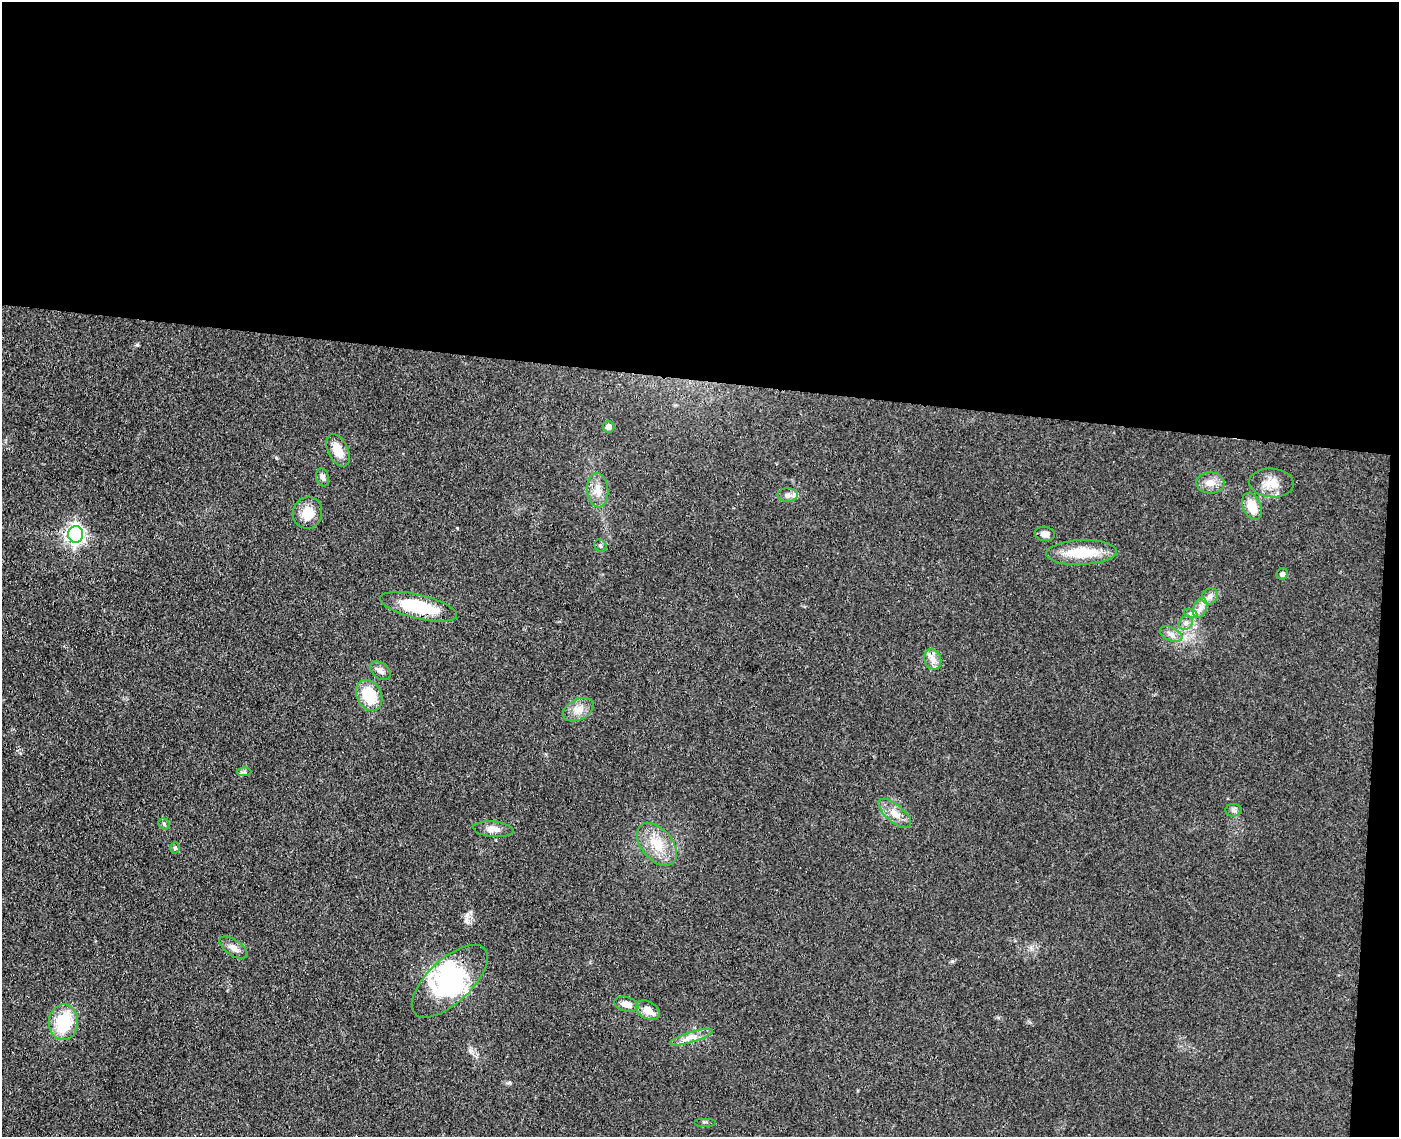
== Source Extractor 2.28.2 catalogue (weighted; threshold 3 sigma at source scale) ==
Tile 3 of 3 x 4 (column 3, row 1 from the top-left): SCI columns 3069-4465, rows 3412-4546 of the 4629 x 4554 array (HDU 1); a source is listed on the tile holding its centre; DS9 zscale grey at full resolution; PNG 1401 x 1139 px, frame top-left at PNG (2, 2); each listed source drawn as its Kron ellipse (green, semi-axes under 4 px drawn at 4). Shown black and unused: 35% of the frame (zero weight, under 3 of 4 exposures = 5% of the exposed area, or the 3 px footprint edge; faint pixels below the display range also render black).
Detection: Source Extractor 2.28.2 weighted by HDU 2 'WHT'; one run over the whole footprint, this tile lists its part. Background 0.0894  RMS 0.0064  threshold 0.029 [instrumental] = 3 sigma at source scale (4.5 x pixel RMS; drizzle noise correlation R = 1.50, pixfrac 1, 0.05/0.05 arcsec/px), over >= 5 px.
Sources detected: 40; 2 inside a brighter object's white glare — neither listed nor drawn; the other 38 listed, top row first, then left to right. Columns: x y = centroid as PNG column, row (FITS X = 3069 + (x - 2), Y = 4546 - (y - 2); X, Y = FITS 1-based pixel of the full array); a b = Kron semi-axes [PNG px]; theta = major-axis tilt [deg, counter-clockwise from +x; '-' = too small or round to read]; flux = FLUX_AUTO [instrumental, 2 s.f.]
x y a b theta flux
608 427 6 6 - 3.4
338 450 17 10 -64 9.6
323 477 9 6 -74 2.4
1210 483 14 10 -3 6
1272 483 22 14 -5 10
598 490 17 10 -84 7.3
788 495 10 6 0 3
1252 506 14 9 -66 12
308 513 16 14 74 11
76 534 8 7 - 250
1045 534 10 7 -7 3.6
600 546 7 5 -44 1.3
1082 552 35 12 2 23
1282 574 6 5 - 1.9
1210 596 8 7 - 3
418 607 39 12 -13 35
1200 608 10 6 71 3.8
1191 614 7 4 -19 1.4
1186 623 7 6 - 2.1
1171 634 12 6 -24 3.3
933 659 10 8 -68 4.4
380 671 11 8 -37 3
369 695 16 12 -62 24
578 710 16 10 26 6.3
244 772 7 4 2 1.3
1233 810 8 6 -1 1.8
895 813 20 8 -40 6.9
164 824 6 5 - 1.1
493 829 20 7 -4 5.1
657 844 25 15 -50 16
175 848 5 5 - 1.2
233 948 16 7 -34 4.7
450 981 47 22 43 55
626 1004 12 7 -15 5.4
648 1010 13 8 -31 7.1
63 1022 18 14 88 30
691 1037 22 5 17 5.2
705 1122 11 2 0 0.84
Overlapping masked pixels (flux is a lower limit): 1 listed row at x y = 450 981
Unlisted compact peaks at least as high as the median listed source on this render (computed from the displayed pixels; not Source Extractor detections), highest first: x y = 952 961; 457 528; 137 344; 509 1083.